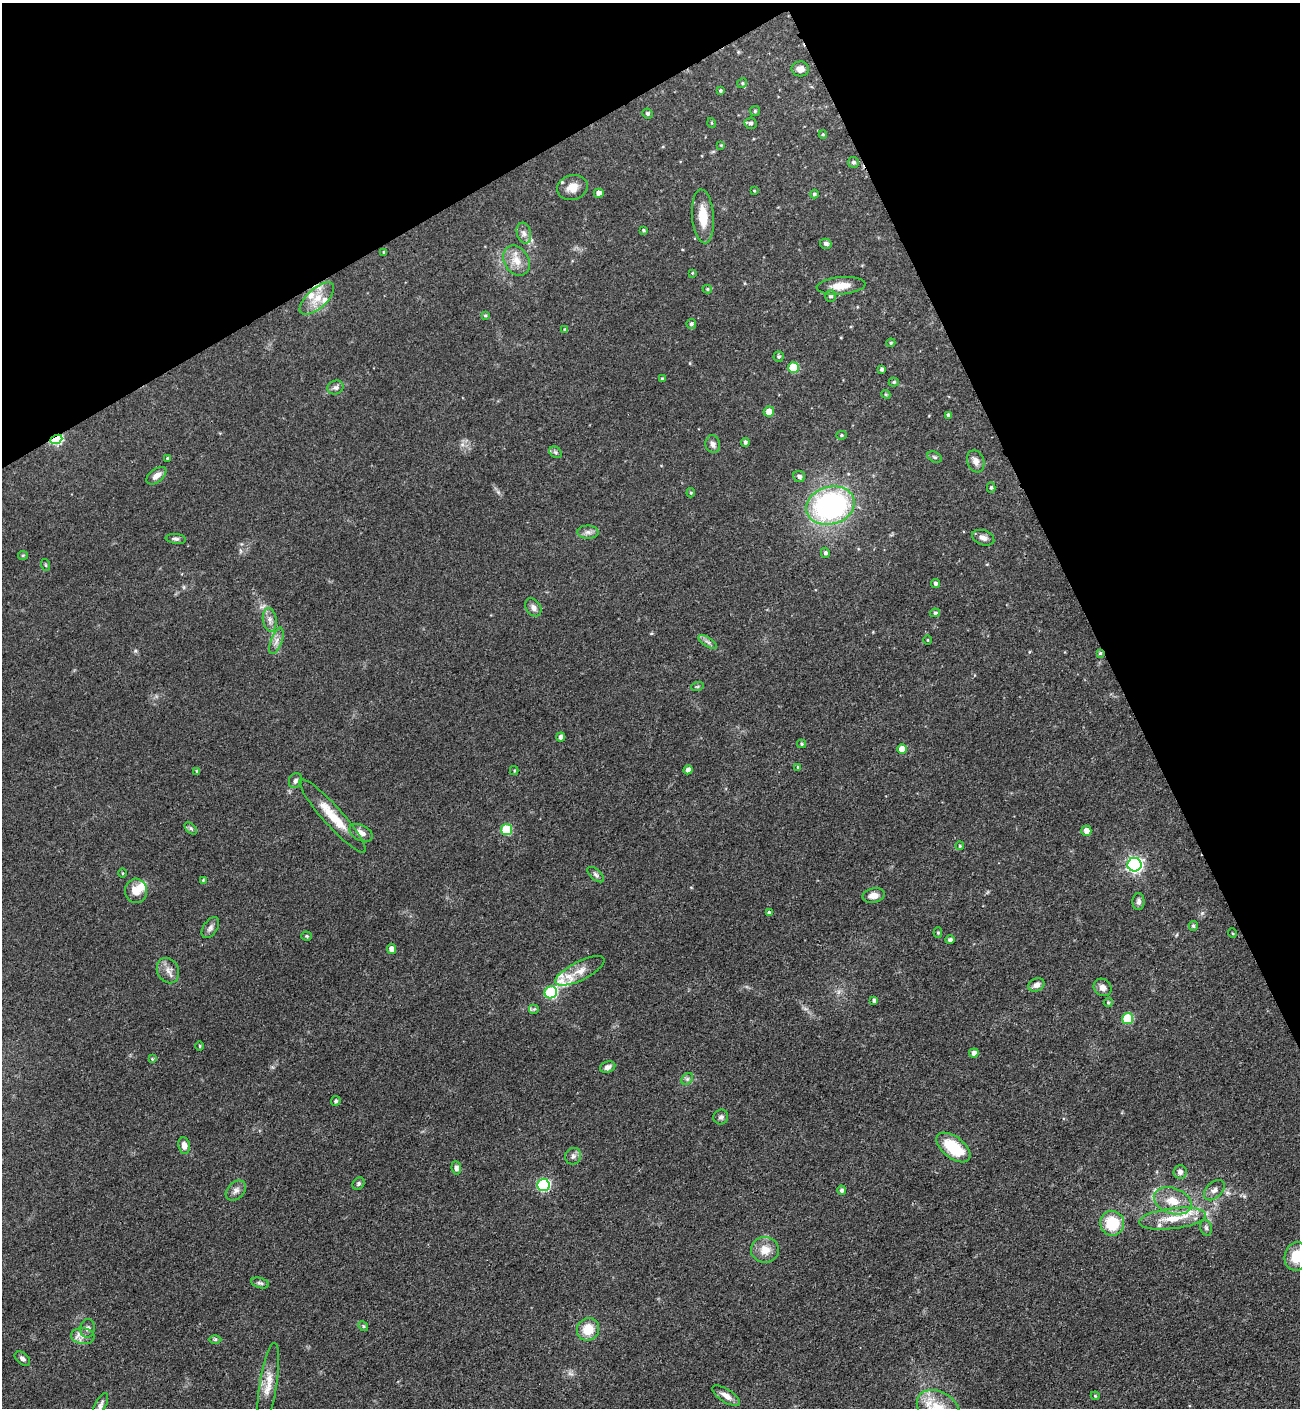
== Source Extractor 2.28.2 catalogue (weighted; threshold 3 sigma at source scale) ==
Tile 3 of 4 x 4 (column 3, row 1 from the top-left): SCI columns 2972-4269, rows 4319-5724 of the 5807 x 5823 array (HDU 1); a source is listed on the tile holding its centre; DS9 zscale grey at full resolution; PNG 1302 x 1410 px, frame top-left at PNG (2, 3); each listed source drawn as its Kron ellipse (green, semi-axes under 4 px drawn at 4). Shown black and unused: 25% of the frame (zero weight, under 3 of 4 exposures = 9% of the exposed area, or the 3 px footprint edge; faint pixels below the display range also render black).
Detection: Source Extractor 2.28.2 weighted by HDU 2 'WHT'; one run over the whole footprint, this tile lists its part. Background 0.0404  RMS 0.0045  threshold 0.0201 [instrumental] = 3 sigma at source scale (4.5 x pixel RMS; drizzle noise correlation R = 1.50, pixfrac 1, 0.05/0.05 arcsec/px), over >= 5 px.
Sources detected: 148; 9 inside a brighter listed object's ellipse — not listed separately; the other 139 listed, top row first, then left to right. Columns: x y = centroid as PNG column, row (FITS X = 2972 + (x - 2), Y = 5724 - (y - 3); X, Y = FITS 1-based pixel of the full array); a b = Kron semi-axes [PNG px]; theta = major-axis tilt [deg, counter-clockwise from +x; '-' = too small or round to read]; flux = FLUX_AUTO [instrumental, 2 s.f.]
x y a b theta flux
800 69 9 7 -3 2.5
742 83 5 4 - 0.62
720 91 4 3 - 0.67
755 111 5 5 - 0.66
647 113 5 5 - 0.98
712 123 5 3 - 0.39
751 123 6 5 - 1.2
823 134 4 4 - 0.48
721 145 4 4 - 0.41
853 162 5 5 - 0.98
572 188 15 12 15 5.2
754 191 3 3 - 0.37
599 193 5 4 - 2.4
814 194 4 4 - 0.76
703 216 27 11 -85 9.6
643 230 3 3 - 0.67
524 233 10 7 -74 2.1
826 244 6 5 - 1.3
384 252 4 3 - 0.71
516 261 16 12 -57 5.8
692 273 3 3 - 0.35
841 286 24 8 5 6.3
707 289 5 4 - 0.6
830 296 6 5 - 1.1
317 298 21 10 43 6.7
485 315 4 3 - 0.53
691 324 5 5 - 1
565 330 4 4 - 0.77
891 343 5 4 - 0.6
778 357 5 5 - 0.72
793 367 5 5 - 17
882 369 4 3 - 1.1
662 379 4 3 - 0.62
894 382 5 4 - 0.69
335 387 8 6 25 1.5
886 394 4 4 - 0.52
769 412 5 5 - 4.5
949 415 4 4 - 1.3
841 435 5 4 - 0.62
56 439 6 4 23 35
745 442 4 4 - 0.94
713 444 9 7 -78 1.8
555 452 7 5 -36 0.93
935 457 7 5 -27 0.87
167 458 3 3 - 0.44
976 461 11 8 -71 2.6
156 476 11 6 38 2.7
799 477 6 5 - 1.6
991 487 5 4 - 0.8
691 493 5 4 - 0.56
830 505 24 19 16 96
588 532 10 6 0 1.8
983 538 11 7 -19 2.2
176 539 10 5 -8 1.1
825 553 5 4 - 1.2
23 555 5 4 - 0.52
46 565 6 4 -71 0.5
935 583 4 4 - 1.2
533 607 10 7 -56 1.9
935 613 5 4 - 0.81
270 620 12 7 -81 2.3
928 640 4 3 - 0.36
276 641 14 5 70 2.4
708 642 11 4 -33 1.3
1100 653 4 4 - 0.63
697 687 6 4 19 0.6
561 737 5 4 - 1.5
802 744 4 4 - 0.61
902 749 5 5 - 5.6
798 767 4 4 - 0.52
688 770 4 4 - 2.2
197 771 4 4 - 0.56
514 771 4 4 - 0.48
295 780 8 6 64 1.2
333 816 49 9 -48 12
191 828 7 4 -44 0.87
507 829 5 5 - 22
1086 831 5 5 - 3.2
361 833 12 7 -28 2.8
960 846 4 3 - 0.54
1134 865 7 7 - 120
122 873 4 3 - 0.37
596 875 10 5 -42 1.2
203 880 4 4 - 0.38
136 891 12 11 - 5.3
874 895 11 7 10 3.6
1138 902 8 6 88 1.5
769 913 4 4 - 1.3
1193 926 5 4 - 0.85
210 928 12 7 56 1.7
938 932 5 4 - 0.65
1232 933 5 3 - 0.41
307 936 5 4 - 0.53
950 940 5 4 - 0.98
391 949 5 4 - 2.9
168 971 13 10 -65 3.1
580 971 27 9 27 5.7
1036 985 8 6 25 2.3
1103 987 9 8 - 2.5
551 992 6 6 - 39
874 1001 4 4 - 1
1108 1002 4 4 - 0.64
534 1009 5 5 - 0.71
1128 1019 5 5 - 19
200 1046 5 3 - 0.38
974 1053 5 4 - 2.2
152 1059 4 3 - 0.38
608 1067 8 5 21 2
687 1079 6 5 - 0.97
336 1101 5 5 - 0.72
721 1117 7 7 - 1.4
184 1145 8 6 -81 2.5
953 1147 20 10 -38 17
573 1156 8 8 - 1.7
456 1168 7 4 -83 1.9
1180 1172 7 6 - 2.1
358 1184 7 5 47 0.92
543 1185 6 6 - 55
236 1190 11 8 44 2.1
842 1190 5 4 - 1.1
1214 1190 12 8 44 2.3
1173 1201 19 13 -19 8.5
1172 1219 33 10 7 11
1112 1223 12 12 - 15
1206 1228 8 5 -72 1.1
765 1250 14 13 - 5.7
1296 1256 14 11 81 8.9
260 1283 9 5 -15 1.1
363 1326 5 4 - 0.62
88 1328 9 7 83 1.7
588 1329 12 11 - 8.4
83 1336 12 8 -6 2.6
215 1339 6 4 0 0.59
22 1359 9 5 -39 1.5
268 1383 41 8 81 6.8
726 1396 16 6 -33 3.2
1095 1396 4 3 - 0.48
100 1406 14 5 62 1.8
938 1408 23 16 -31 15
Overlapping masked pixels (flux is a lower limit): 2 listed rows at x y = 56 439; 1100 653
Isophote crosses this tile's border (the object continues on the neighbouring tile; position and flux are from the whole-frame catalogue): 3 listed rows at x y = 1296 1256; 100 1406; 938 1408